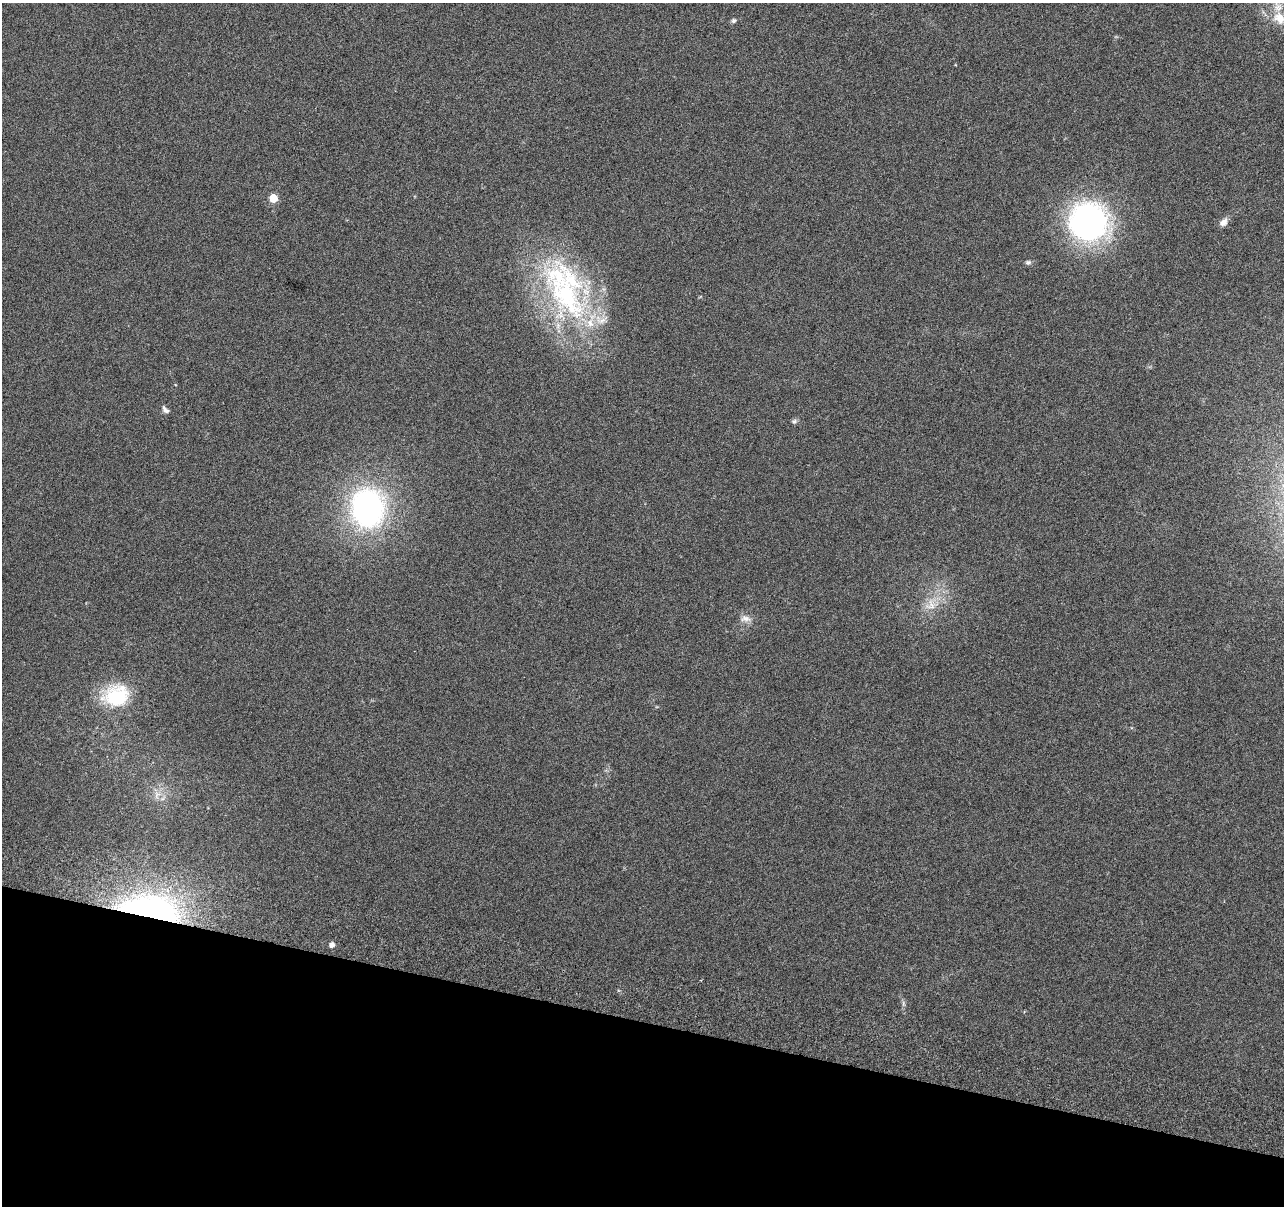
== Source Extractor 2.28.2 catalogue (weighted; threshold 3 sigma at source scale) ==
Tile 15 of 4 x 4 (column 3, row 4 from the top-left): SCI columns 2583-3864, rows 279-1482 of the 5170 x 5431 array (HDU 1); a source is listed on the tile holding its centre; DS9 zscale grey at full resolution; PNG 1286 x 1208 px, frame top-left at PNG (2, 3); no overlay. Shown black and unused: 15% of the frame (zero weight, under 3 of 6 exposures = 3% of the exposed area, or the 3 px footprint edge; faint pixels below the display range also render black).
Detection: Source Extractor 2.28.2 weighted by HDU 2 'WHT'; one run over the whole footprint, this tile lists its part. Background 0.0304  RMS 0.004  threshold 0.0163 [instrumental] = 3 sigma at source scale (4.09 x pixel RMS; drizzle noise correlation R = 1.36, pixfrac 0.8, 0.0396/0.0396 arcsec/px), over >= 5 px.
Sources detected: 22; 5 inside a brighter listed object's ellipse — not listed separately; the other 17 listed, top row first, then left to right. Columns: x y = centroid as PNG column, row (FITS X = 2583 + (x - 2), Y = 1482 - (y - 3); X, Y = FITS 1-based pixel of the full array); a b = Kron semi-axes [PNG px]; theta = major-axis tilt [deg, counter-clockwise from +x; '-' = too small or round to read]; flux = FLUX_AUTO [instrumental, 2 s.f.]
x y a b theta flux
1279 18 20 15 -53 6.9
733 21 7 5 43 0.76
273 198 5 5 - 13
1089 222 44 44 - 87
1223 222 12 8 48 2.1
1028 262 7 6 - 0.93
566 295 82 41 -51 76
165 410 11 6 -49 1.3
794 421 7 6 - 0.85
368 508 34 30 -90 110
930 605 19 15 45 6.7
745 619 15 9 -7 2.5
116 696 33 26 16 22
157 795 12 8 68 2.7
150 909 71 28 -10 100
332 945 5 5 - 2.1
903 1004 9 4 -81 0.86
Overlapping masked pixels (flux is a lower limit): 1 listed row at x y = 150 909